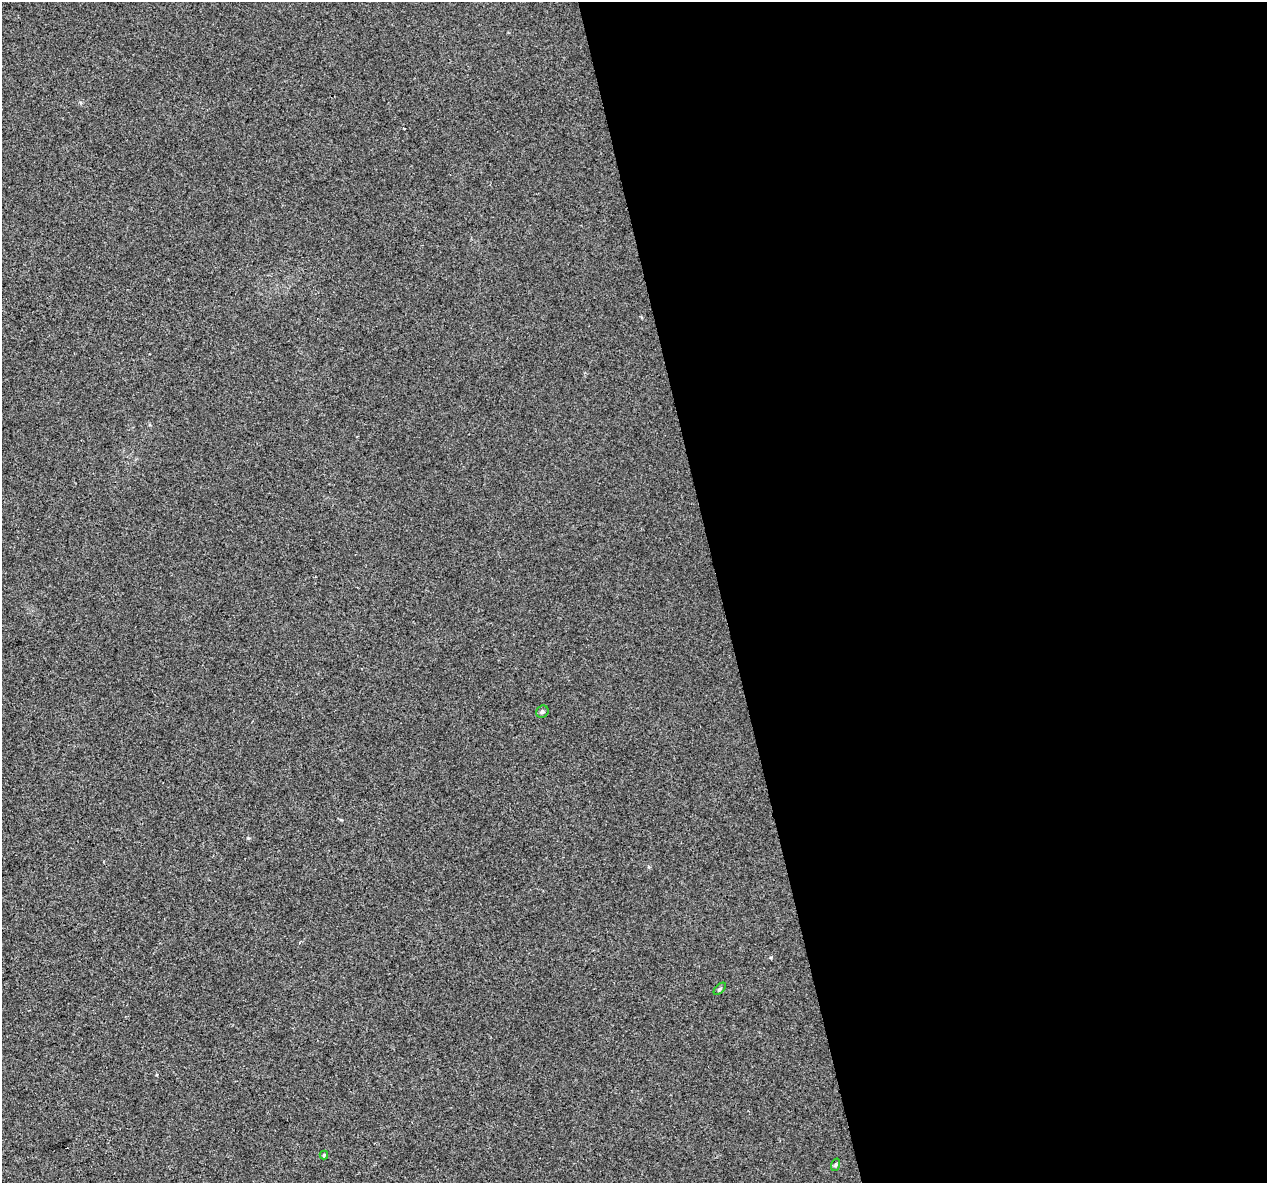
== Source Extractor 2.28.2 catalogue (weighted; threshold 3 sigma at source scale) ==
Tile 8 of 4 x 4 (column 4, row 2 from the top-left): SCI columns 3796-5060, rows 2450-3630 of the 5060 x 4850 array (HDU 1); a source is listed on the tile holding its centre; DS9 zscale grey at full resolution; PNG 1269 x 1185 px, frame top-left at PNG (2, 2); each listed source drawn as its Kron ellipse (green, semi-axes under 4 px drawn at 4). Shown black and unused: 43% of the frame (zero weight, under 2 of 3 exposures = <1% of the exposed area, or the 3 px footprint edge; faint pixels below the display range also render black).
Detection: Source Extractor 2.28.2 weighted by HDU 2 'WHT'; one run over the whole footprint, this tile lists its part. Background 0.00547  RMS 0.0046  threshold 0.0208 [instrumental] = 3 sigma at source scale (4.5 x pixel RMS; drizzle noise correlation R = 1.50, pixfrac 1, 0.0396/0.0396 arcsec/px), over >= 5 px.
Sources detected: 4; all 4 listed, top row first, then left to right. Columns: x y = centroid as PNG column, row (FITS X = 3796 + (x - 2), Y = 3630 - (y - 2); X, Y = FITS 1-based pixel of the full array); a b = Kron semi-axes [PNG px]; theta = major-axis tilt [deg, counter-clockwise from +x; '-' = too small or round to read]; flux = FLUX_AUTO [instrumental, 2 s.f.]
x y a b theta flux
542 712 6 5 - 0.93
720 989 7 3 45 0.56
324 1155 4 4 - 0.42
835 1165 6 4 70 0.66